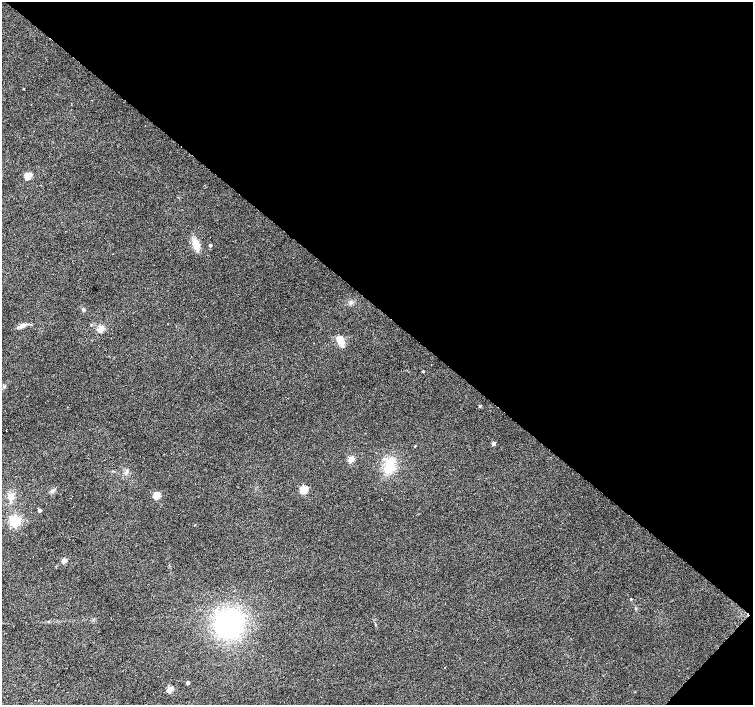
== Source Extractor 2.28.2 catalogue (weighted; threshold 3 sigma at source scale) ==
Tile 8 of 4 x 4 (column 4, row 2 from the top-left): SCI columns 4512-6013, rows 3048-4453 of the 6013 x 6028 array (HDU 1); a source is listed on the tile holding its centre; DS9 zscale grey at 2 x 2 block average (1 PNG px = mean of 2 x 2 image px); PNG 755 x 707 px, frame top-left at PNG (2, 2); no overlay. Shown black and unused: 44% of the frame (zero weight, under 2 of 3 exposures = <1% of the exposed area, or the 3 px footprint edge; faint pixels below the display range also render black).
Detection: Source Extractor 2.28.2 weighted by HDU 2 'WHT'; one run over the whole footprint, this tile lists its part. Background 0.0342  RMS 0.0086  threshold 0.0388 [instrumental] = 3 sigma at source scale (4.5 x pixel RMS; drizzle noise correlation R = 1.50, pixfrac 1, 0.0396/0.0396 arcsec/px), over >= 5 px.
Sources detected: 29; all 29 listed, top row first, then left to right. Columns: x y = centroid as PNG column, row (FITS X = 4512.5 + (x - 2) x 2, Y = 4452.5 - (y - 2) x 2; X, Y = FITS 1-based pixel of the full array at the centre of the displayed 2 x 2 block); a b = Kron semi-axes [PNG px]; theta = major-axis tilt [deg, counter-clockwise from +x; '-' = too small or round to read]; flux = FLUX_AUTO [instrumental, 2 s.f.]
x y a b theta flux
24 89 2 2 - 1.3
92 100 2 2 - 1.7
28 175 3 3 - 67
196 244 13 6 -72 24
210 245 2 2 - 4
351 303 3 3 - 2.6
83 310 5 3 - 2.7
91 324 3 2 - 1.8
22 325 9 5 12 8.6
101 328 3 3 - 53
340 339 13 7 -79 16
423 371 2 2 - 2
480 406 3 3 - 3
493 444 3 3 - 12
415 446 2 2 - 1.4
351 459 3 3 - 45
389 466 20 9 80 40
304 489 3 3 - 94
52 491 5 5 - 4.6
156 495 3 3 - 71
11 497 8 6 72 13
39 510 3 2 - 7.2
15 521 4 4 - 300
64 561 3 3 - 29
631 599 3 2 - 1.4
636 608 3 2 - 1.4
229 623 23 20 81 250
188 683 2 2 - 7.7
170 689 3 3 - 53
Diffuse or blended objects may show on this block-average render without a row.